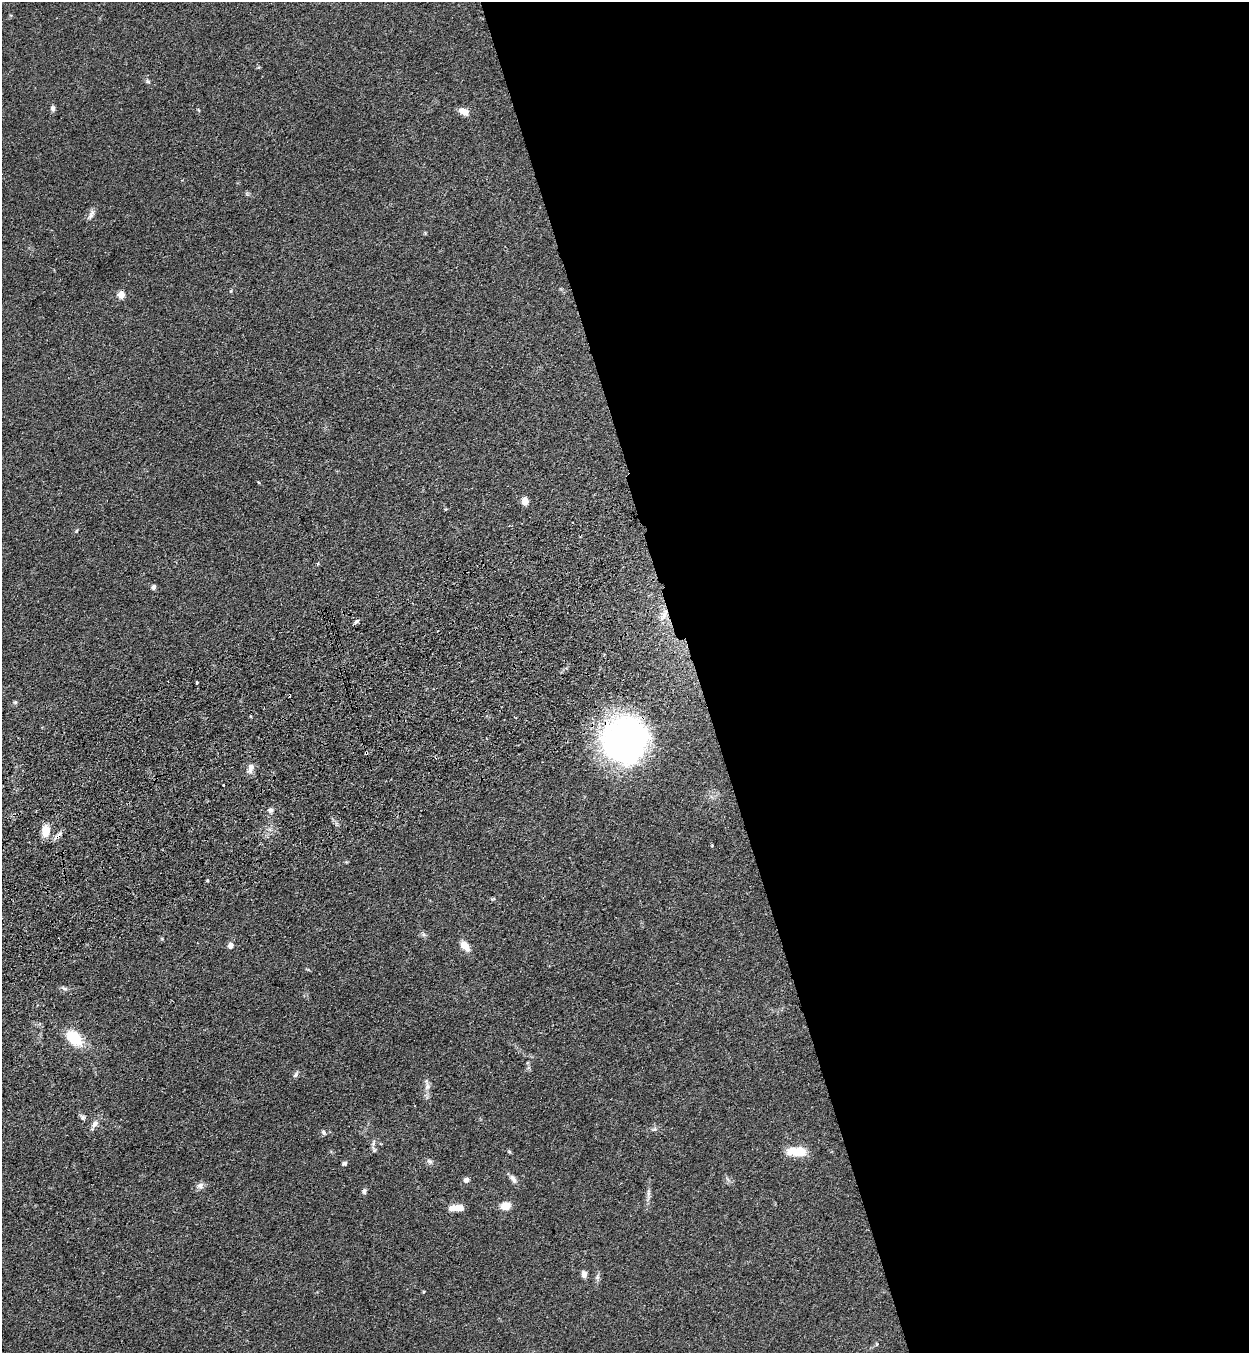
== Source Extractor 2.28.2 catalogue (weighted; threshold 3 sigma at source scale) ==
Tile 8 of 4 x 4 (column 4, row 2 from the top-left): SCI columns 3947-5193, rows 2815-4165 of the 5522 x 5630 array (HDU 1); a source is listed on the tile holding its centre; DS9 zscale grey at full resolution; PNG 1251 x 1355 px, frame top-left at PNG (2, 2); no overlay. Shown black and unused: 45% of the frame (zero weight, under 3 of 4 exposures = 6% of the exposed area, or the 3 px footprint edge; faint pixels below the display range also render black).
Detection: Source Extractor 2.28.2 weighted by HDU 2 'WHT'; one run over the whole footprint, this tile lists its part. Background 0.0704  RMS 0.0041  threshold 0.0184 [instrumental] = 3 sigma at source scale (4.5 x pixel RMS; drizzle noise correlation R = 1.50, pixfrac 1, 0.05/0.05 arcsec/px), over >= 5 px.
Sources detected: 47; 1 cosmic-ray / hot-pixel residue — not listed; the other 46 listed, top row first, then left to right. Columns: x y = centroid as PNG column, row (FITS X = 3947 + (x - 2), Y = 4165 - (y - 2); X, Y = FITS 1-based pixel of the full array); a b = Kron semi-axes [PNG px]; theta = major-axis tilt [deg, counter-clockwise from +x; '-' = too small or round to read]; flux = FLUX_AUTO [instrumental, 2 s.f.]
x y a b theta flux
148 81 7 5 -30 0.68
53 108 7 5 -86 1.2
464 111 12 7 -26 3.1
247 194 7 4 -19 0.61
91 215 16 5 64 1.8
121 294 5 5 - 8
258 482 4 3 - 0.29
525 501 7 6 - 3.4
153 587 6 5 - 1.1
664 615 23 4 62 2.6
356 621 8 4 51 0.87
197 682 3 2 - 0.64
15 702 6 5 - 0.62
625 740 43 41 66 140
251 768 14 8 75 2.5
223 785 3 3 - 0.82
271 810 7 7 - 1.2
46 831 11 8 -89 7.4
58 836 15 5 46 1.7
712 845 4 3 - 0.33
423 934 6 4 -72 0.75
230 945 6 6 - 2
465 946 13 8 -50 3.9
64 988 10 5 -23 1.1
74 1038 17 11 -43 14
295 1075 8 5 60 0.92
427 1086 10 8 77 1.9
83 1117 8 6 -20 0.94
95 1124 12 7 51 2.2
654 1129 7 5 30 0.79
323 1132 7 5 -58 0.96
373 1143 11 5 78 1.4
509 1151 6 4 0 0.47
796 1151 20 10 -1 9.4
430 1161 9 6 -40 1.1
344 1163 6 5 - 0.79
513 1179 13 6 -53 1.9
466 1180 7 6 - 1.6
200 1186 9 8 - 1.8
364 1191 7 6 - 1.1
648 1193 14 4 87 1.5
505 1206 8 6 17 6.5
456 1208 16 7 0 3.7
584 1274 8 6 -82 1.9
597 1277 8 5 61 1.1
877 1344 6 3 72 0.38
Overlapping masked pixels (flux is a lower limit): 3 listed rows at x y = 664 615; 625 740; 58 836